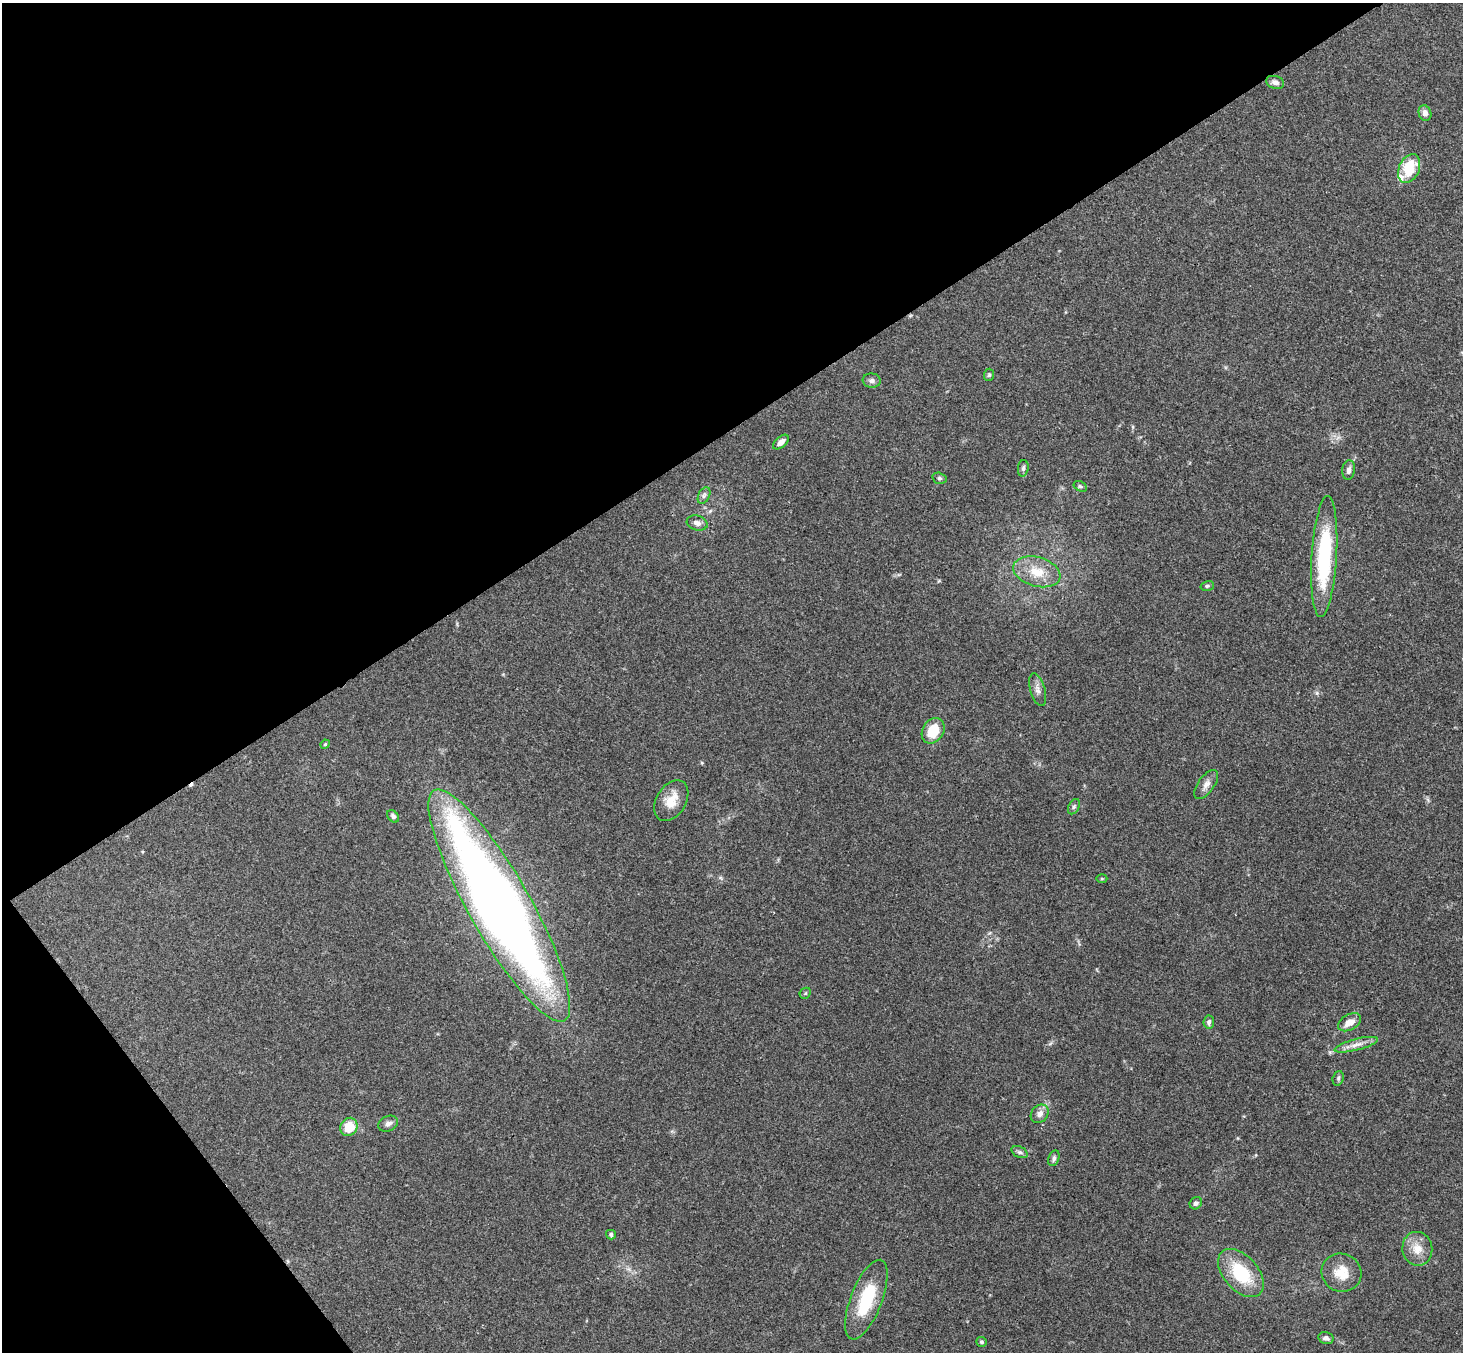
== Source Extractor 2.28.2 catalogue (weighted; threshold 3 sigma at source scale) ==
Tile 5 of 4 x 4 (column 1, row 2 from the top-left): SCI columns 53-1513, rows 3033-4382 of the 5946 x 5927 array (HDU 1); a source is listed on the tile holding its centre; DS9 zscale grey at full resolution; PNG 1465 x 1354 px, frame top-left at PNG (2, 3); each listed source drawn as its Kron ellipse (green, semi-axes under 4 px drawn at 4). Shown black and unused: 36% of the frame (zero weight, under 3 of 4 exposures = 6% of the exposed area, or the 3 px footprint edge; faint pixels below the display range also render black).
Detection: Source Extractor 2.28.2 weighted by HDU 2 'WHT'; one run over the whole footprint, this tile lists its part. Background 0.163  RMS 0.0073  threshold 0.0329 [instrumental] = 3 sigma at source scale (4.5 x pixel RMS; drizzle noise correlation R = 1.50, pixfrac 1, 0.05/0.05 arcsec/px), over >= 5 px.
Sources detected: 44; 1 cosmic-ray / hot-pixel residue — neither listed nor drawn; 1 inside a brighter listed object's ellipse — not listed separately; the other 42 listed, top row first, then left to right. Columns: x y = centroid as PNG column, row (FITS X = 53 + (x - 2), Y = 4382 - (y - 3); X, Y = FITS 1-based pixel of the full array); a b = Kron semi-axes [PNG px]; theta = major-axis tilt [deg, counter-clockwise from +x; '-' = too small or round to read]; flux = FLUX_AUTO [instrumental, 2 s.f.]
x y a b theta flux
1275 82 9 6 -15 3
1425 113 8 6 -70 3.7
1409 169 15 10 66 26
989 375 6 5 - 1.1
872 381 9 7 -6 2.4
781 442 9 5 41 5.2
1023 468 8 5 82 1.9
1349 470 10 6 83 2.9
939 478 7 5 -15 1.6
1080 486 7 4 -29 1.3
704 496 9 5 63 2
697 523 10 7 -16 3.3
1324 557 61 12 86 70
1037 572 24 14 -15 17
1207 586 7 5 14 1.2
1038 690 17 7 -74 4.1
933 731 14 10 57 19
325 744 5 4 - 0.78
1206 784 17 8 54 4.8
671 801 22 15 58 12
1074 807 8 5 62 1.7
393 816 7 5 -49 2.2
1102 879 5 3 - 0.74
499 905 132 31 -60 920
805 993 6 5 - 1.2
1209 1022 6 5 - 2.2
1350 1022 12 7 29 7.1
1356 1045 22 5 14 6
1338 1078 7 5 71 1.3
1040 1114 10 8 49 4.6
388 1124 10 7 24 3.2
349 1127 9 8 - 15
1020 1152 8 5 -26 1.7
1054 1158 8 5 68 2.1
1196 1203 6 5 - 2.1
611 1235 5 4 - 1.4
1417 1249 17 15 -80 11
1241 1273 28 17 -49 37
1342 1273 20 19 - 16
866 1300 42 15 69 37
1326 1338 7 6 - 2.8
982 1342 5 5 - 1.3
Overlapping masked pixels (flux is a lower limit): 1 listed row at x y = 499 905